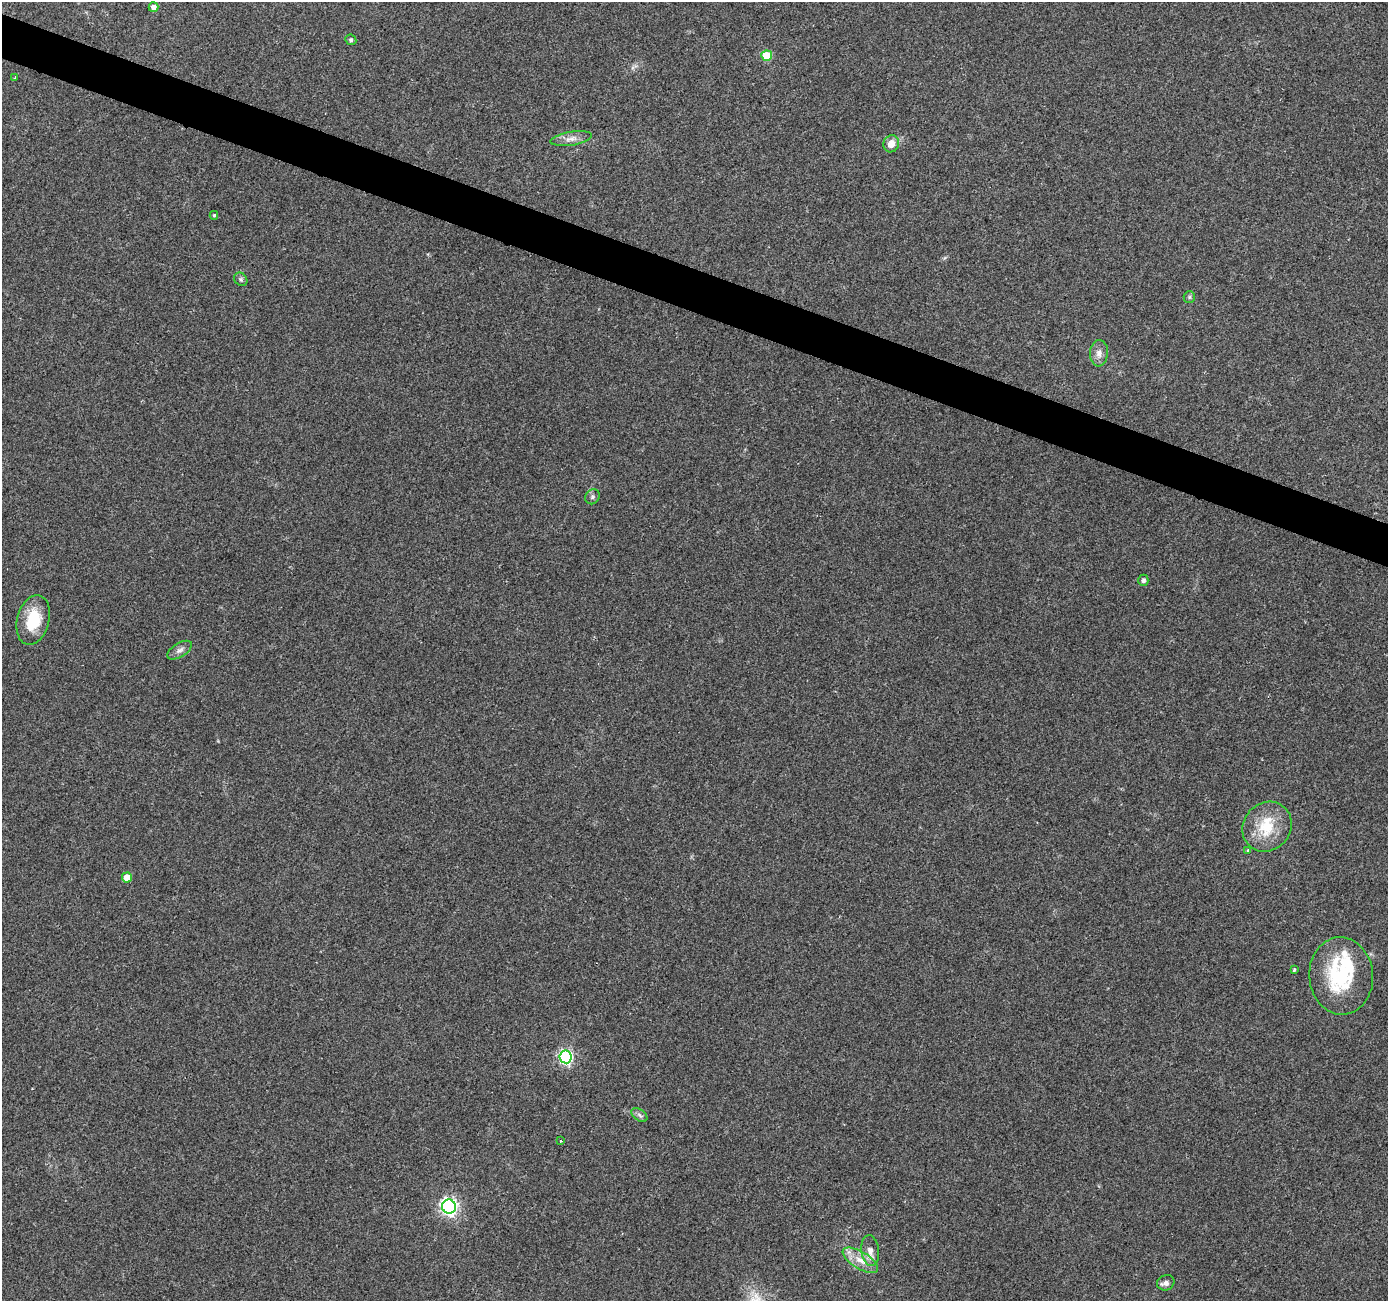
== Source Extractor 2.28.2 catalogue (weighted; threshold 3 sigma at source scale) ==
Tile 11 of 4 x 4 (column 3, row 3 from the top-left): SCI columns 2777-4162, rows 1575-2873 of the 5547 x 5680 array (HDU 1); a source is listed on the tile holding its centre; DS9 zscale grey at full resolution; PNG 1390 x 1303 px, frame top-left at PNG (2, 2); each listed source drawn as its Kron ellipse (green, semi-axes under 4 px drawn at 4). Shown black and unused: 3% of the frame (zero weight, under 2 of 3 exposures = <1% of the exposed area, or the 3 px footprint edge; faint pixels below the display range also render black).
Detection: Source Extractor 2.28.2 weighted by HDU 2 'WHT'; one run over the whole footprint, this tile lists its part. Background 0.0544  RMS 0.0058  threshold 0.0262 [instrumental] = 3 sigma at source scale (4.5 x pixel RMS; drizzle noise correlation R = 1.50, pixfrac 1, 0.0396/0.0396 arcsec/px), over >= 5 px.
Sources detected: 28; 2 inside a brighter listed object's ellipse — not listed separately; the other 26 listed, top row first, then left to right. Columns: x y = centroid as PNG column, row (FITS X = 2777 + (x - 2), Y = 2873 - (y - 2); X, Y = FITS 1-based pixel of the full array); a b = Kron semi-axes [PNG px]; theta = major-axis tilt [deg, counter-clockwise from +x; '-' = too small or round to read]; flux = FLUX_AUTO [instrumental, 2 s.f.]
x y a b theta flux
153 7 5 5 - 3.3
351 40 6 5 - 0.92
767 56 5 5 - 17
15 78 3 2 - 0.74
571 139 21 7 9 4.5
891 144 8 7 - 5.7
214 215 4 4 - 0.84
241 279 7 6 - 1.4
1189 297 6 5 - 1
1099 353 13 9 86 3.8
592 497 8 7 - 1.5
1143 580 6 5 - 1.3
33 620 25 16 75 20
180 650 14 7 32 2.6
1267 827 26 23 47 21
1248 850 4 3 - 1.2
127 878 5 5 - 8.9
1294 970 4 3 - 0.66
1341 976 39 32 -85 48
565 1057 6 6 - 100
639 1115 9 5 -37 1.6
561 1141 4 2 - 0.53
449 1207 7 7 - 200
870 1250 15 9 -83 4.8
860 1260 20 8 -31 7.8
1166 1283 9 7 25 2.4